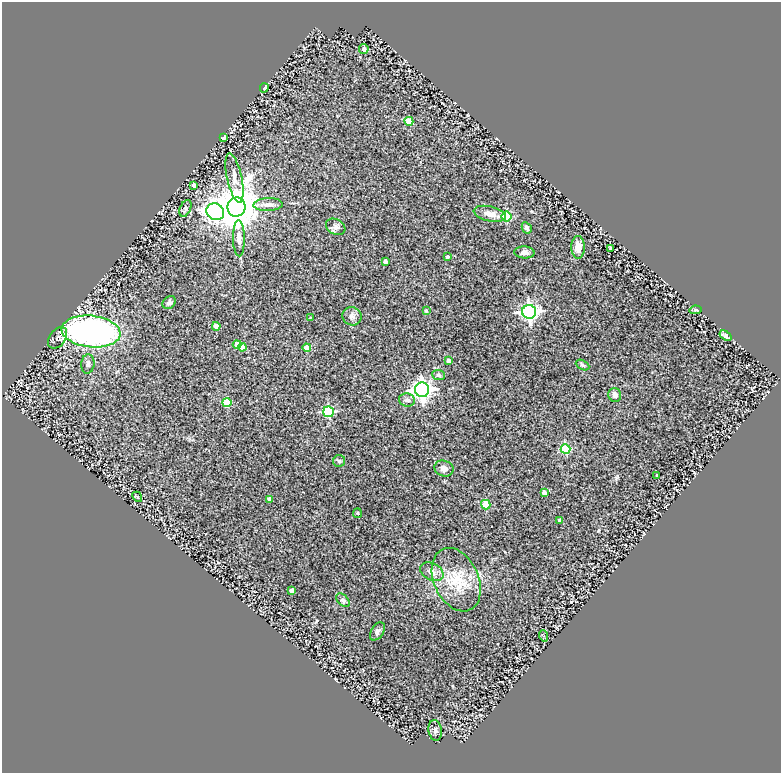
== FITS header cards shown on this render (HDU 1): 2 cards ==
NAXIS1  =                  779
NAXIS2  =                  771

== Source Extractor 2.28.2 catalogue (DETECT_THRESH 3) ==
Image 779 x 771 px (HDU 1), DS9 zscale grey, 1 PNG px = 1 image px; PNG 783 x 775 px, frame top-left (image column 1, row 771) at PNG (2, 2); each listed source drawn as its Kron ellipse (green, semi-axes under 4 px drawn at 4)
Background 0.217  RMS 0.03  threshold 0.0895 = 3 sigma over >= 5 px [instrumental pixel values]
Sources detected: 59; all 59 listed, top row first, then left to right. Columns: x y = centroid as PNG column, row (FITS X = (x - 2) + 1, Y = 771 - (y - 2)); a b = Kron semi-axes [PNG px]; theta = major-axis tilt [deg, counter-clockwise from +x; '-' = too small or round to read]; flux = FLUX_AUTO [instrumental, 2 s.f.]
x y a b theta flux
364 49 5 4 - 6.8
264 88 4 3 - 8
409 121 4 4 - 39
224 138 3 3 - 2.6
234 178 25 7 -78 19
194 185 4 4 - 12
268 205 15 6 2 12
237 207 9 9 - 8200
185 208 9 5 65 6
215 212 9 8 - 560
490 214 16 7 -12 16
506 217 5 5 - 110
336 227 10 7 -30 7.7
527 228 6 4 -60 4.6
239 238 18 6 -89 11
578 247 11 7 90 18
611 248 3 3 - 3.5
524 252 10 6 -2 8.1
447 257 4 4 - 4.4
385 262 4 3 - 7.8
169 302 7 6 - 5.8
695 310 6 4 9 2.4
426 311 4 4 - 2
529 312 7 7 - 720
352 316 9 9 - 8.3
310 318 4 3 - 1.4
216 326 4 4 - 19
91 331 29 16 -6 660
726 336 7 4 -36 5.9
58 338 12 8 53 10
237 345 4 4 - 21
242 347 4 4 - 20
307 348 4 4 - 20
449 361 4 4 - 13
88 364 9 6 84 6.4
582 365 7 4 -27 3.5
438 375 6 5 - 3.8
422 390 7 7 - 1100
615 395 7 6 - 7.6
407 400 8 6 -11 7.5
227 402 4 4 - 57
328 412 5 5 - 180
565 449 5 5 - 110
339 461 6 6 - 3.5
444 468 10 7 -20 9.5
657 476 3 3 - 3
544 492 4 4 - 11
137 497 5 4 - 2.5
269 499 4 4 - 9.4
486 505 5 4 - 63
357 513 5 4 - 2.1
560 520 4 3 - 6.6
432 572 12 8 -27 11
456 580 33 22 -66 70
291 590 3 3 - 11
343 600 8 5 -45 4.5
377 631 10 6 57 5.3
544 636 6 3 -71 2.3
435 730 10 6 -81 6.3